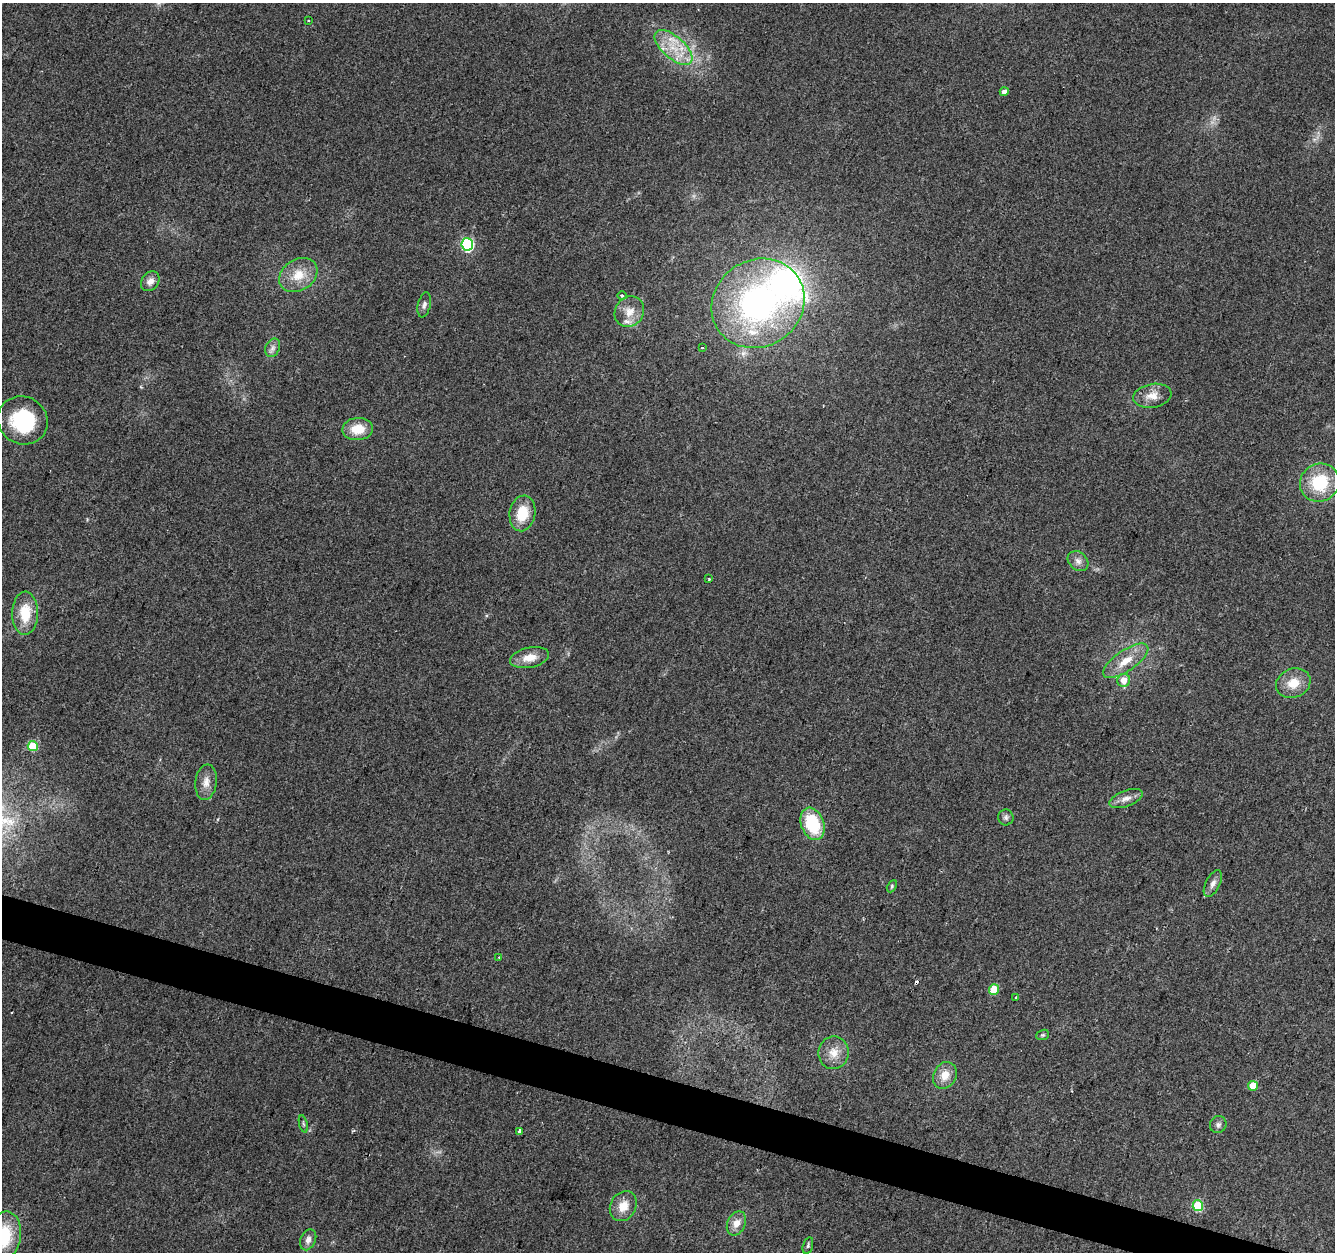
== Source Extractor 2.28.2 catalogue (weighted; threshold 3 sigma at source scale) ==
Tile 6 of 4 x 4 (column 2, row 2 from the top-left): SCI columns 1341-2673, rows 2783-4032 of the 5338 x 5499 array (HDU 1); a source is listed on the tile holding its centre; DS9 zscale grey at full resolution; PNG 1337 x 1254 px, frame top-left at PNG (2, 3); each listed source drawn as its Kron ellipse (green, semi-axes under 4 px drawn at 4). Shown black and unused: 3% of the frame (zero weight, under 2 of 3 exposures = <1% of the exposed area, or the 3 px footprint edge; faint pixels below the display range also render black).
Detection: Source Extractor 2.28.2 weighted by HDU 2 'WHT'; one run over the whole footprint, this tile lists its part. Background 0.0384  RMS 0.0071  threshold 0.0319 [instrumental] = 3 sigma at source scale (4.5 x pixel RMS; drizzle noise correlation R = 1.50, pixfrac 1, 0.0396/0.0396 arcsec/px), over >= 5 px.
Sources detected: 52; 1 cosmic-ray / hot-pixel residue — neither listed nor drawn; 4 inside a brighter listed object's ellipse — not listed separately; the other 47 listed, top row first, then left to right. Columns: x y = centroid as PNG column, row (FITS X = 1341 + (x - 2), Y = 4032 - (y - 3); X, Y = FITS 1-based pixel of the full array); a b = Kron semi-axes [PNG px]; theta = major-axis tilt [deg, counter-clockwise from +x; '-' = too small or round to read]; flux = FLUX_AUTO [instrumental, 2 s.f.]
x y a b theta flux
308 21 3 2 - 0.68
673 47 23 11 -42 17
1004 92 4 4 - 3.7
467 244 6 6 - 100
298 275 20 15 33 15
150 281 11 8 52 4.9
622 295 5 3 - 0.79
758 303 48 43 35 210
424 305 13 6 78 2.6
629 312 16 14 51 9.6
273 348 9 7 64 3.1
702 348 3 2 - 1
1152 396 19 12 10 9
23 420 25 23 -30 49
358 429 15 11 5 14
1320 483 20 18 31 36
522 513 18 13 80 19
1078 561 11 9 -41 4
709 579 3 3 - 0.79
25 613 21 13 89 20
529 658 20 10 12 10
1126 661 26 10 34 14
1124 680 6 6 - 8.1
1293 683 17 14 21 13
33 746 5 5 - 28
206 782 18 10 82 7
1126 798 17 8 20 5.4
1006 817 8 7 - 2.3
812 824 16 11 -70 38
1213 884 14 7 63 3.7
892 886 6 4 62 1.1
499 957 3 2 - 0.88
994 989 5 5 - 20
1015 997 3 2 - 0.89
1043 1035 6 5 - 1.3
834 1053 16 15 - 10
945 1075 14 11 62 9
1253 1086 5 5 - 16
303 1124 9 3 -76 1.3
1218 1125 9 8 - 2.5
519 1131 3 2 - 2
623 1206 16 12 60 10
1198 1206 5 5 - 41
736 1223 13 9 64 7
4 1236 25 17 79 36
308 1240 11 7 66 3.9
808 1245 8 5 74 1.5
Isophote crosses this tile's border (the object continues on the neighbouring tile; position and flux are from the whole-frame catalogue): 1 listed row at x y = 4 1236